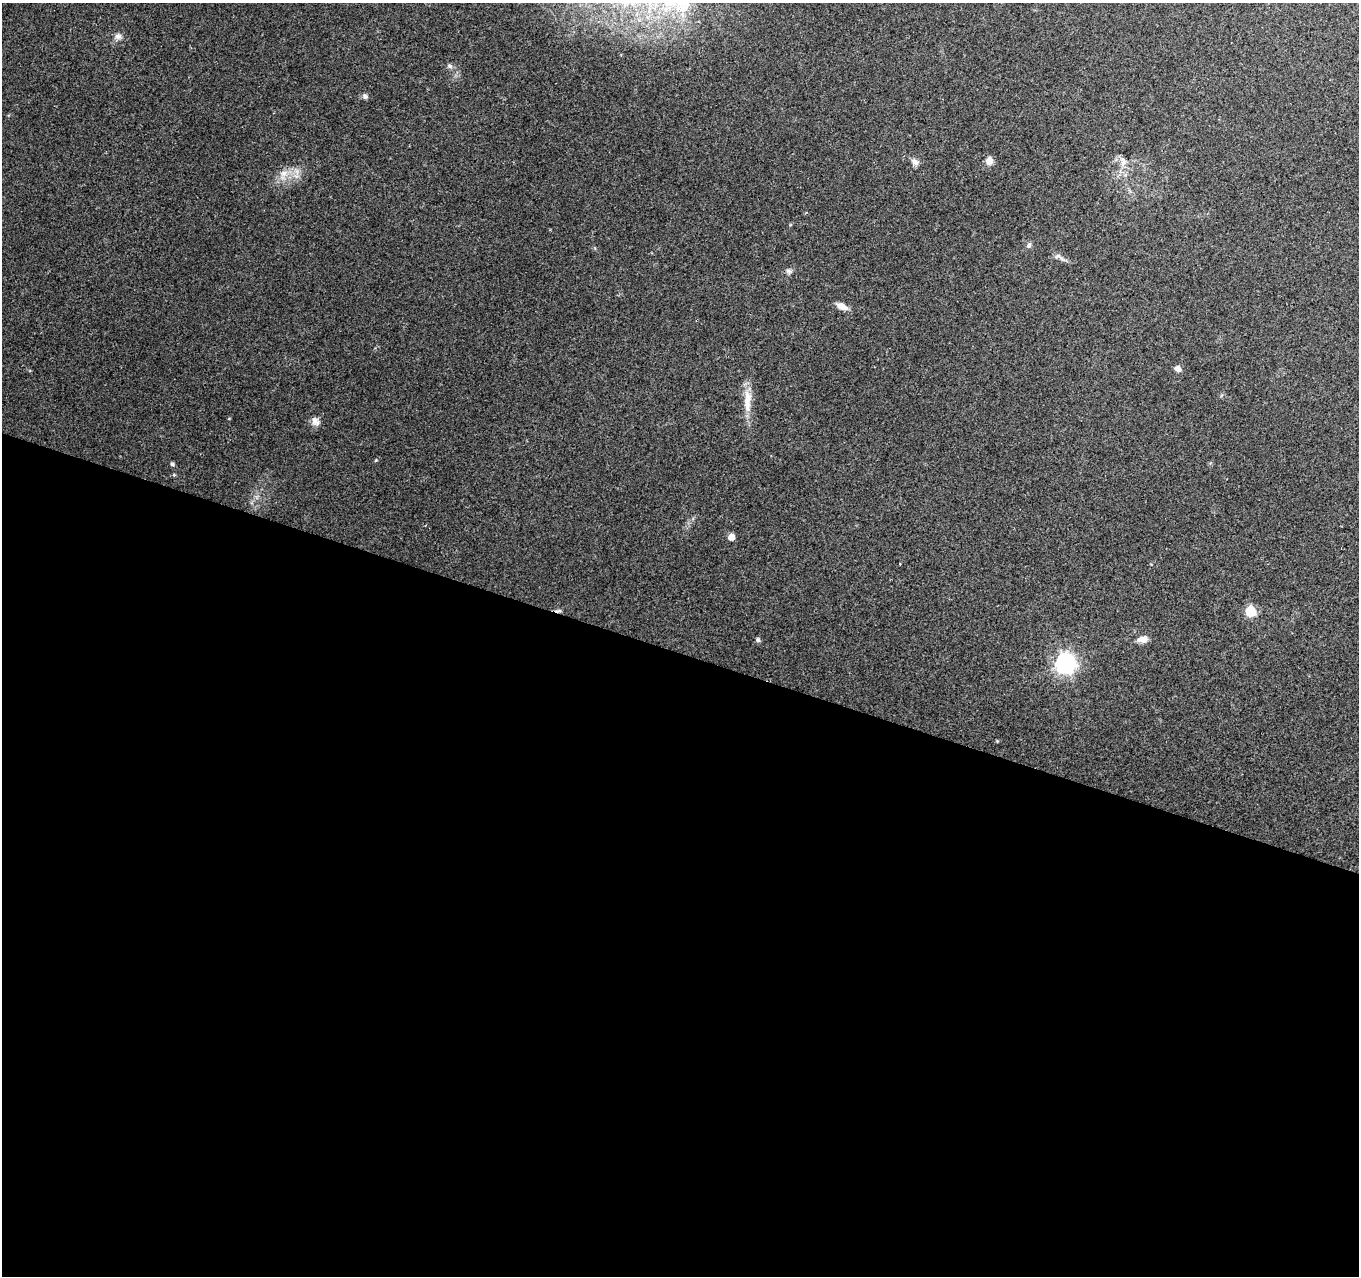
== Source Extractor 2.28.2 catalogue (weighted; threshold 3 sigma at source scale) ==
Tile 14 of 4 x 4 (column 2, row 4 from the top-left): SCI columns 1359-2715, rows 213-1486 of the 5436 x 5585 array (HDU 1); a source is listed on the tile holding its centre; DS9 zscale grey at full resolution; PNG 1361 x 1278 px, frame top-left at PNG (2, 3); no overlay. Shown black and unused: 49% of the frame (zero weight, under 2 of 3 exposures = <1% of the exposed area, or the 3 px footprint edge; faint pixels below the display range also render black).
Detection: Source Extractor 2.28.2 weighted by HDU 2 'WHT'; one run over the whole footprint, this tile lists its part. Background 0.198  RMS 0.0088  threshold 0.0398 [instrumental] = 3 sigma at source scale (4.5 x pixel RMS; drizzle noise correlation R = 1.50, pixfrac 1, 0.0396/0.0396 arcsec/px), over >= 5 px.
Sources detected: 24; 1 cosmic-ray / hot-pixel residue — not listed; the other 23 listed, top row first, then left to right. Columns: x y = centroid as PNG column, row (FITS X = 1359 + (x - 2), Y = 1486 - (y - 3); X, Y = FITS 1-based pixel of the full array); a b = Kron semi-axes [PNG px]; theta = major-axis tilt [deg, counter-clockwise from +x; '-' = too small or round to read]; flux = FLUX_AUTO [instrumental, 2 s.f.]
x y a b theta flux
118 36 9 8 - 4
450 66 7 5 -45 2
365 96 8 6 -36 2.3
989 161 9 8 - 5.9
915 162 11 8 -40 4.1
1123 162 14 6 -86 4.9
284 174 11 10 - 8.1
1029 245 9 6 71 2.2
1059 257 19 7 -26 4.2
789 271 9 6 -11 2.5
842 306 12 7 -26 7.7
1178 369 7 5 -23 5.1
747 401 33 9 88 16
315 421 12 9 -53 5.2
376 460 5 3 - 0.76
172 464 6 4 -32 1.7
174 475 5 5 - 1
731 537 5 5 - 7.8
900 564 3 2 - 1.3
1250 611 6 6 - 55
1143 639 12 8 0 6
758 640 5 5 - 2.4
1066 663 8 7 - 410